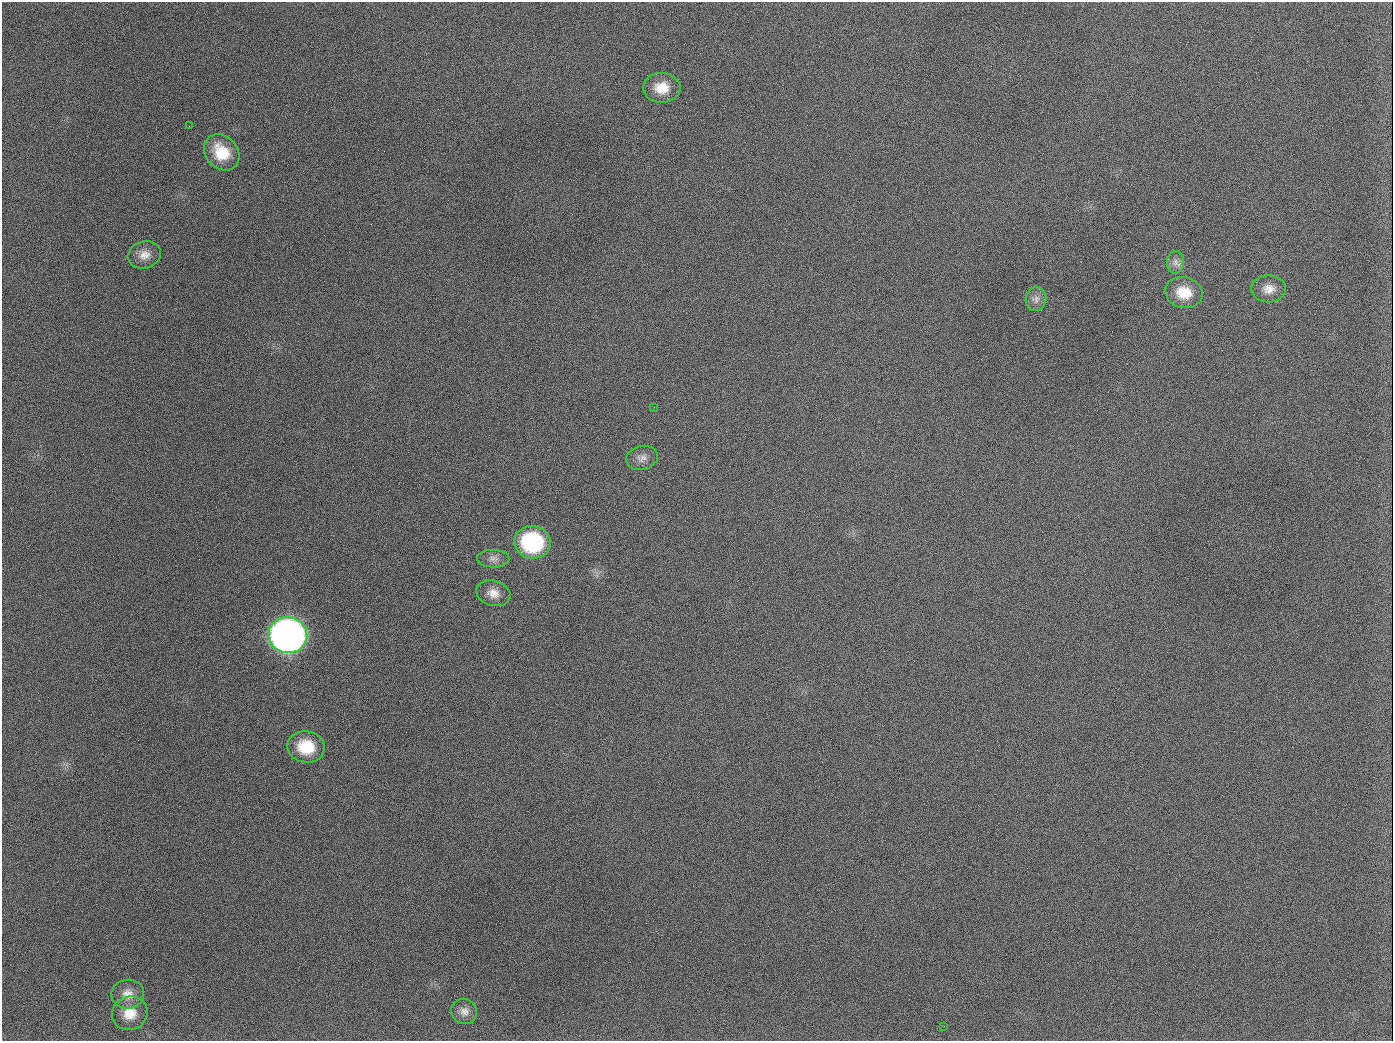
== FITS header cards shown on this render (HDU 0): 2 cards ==
NAXIS1  =                 1391
NAXIS2  =                 1039

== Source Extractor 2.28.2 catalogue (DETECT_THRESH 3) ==
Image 1391 x 1039 px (HDU 0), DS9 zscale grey, 1 PNG px = 1 image px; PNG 1395 x 1043 px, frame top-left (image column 1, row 1039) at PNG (2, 2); each listed source drawn as its Kron ellipse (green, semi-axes under 4 px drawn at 4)
Background 1730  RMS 75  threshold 225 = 3 sigma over >= 5 px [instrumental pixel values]
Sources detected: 19; all 19 listed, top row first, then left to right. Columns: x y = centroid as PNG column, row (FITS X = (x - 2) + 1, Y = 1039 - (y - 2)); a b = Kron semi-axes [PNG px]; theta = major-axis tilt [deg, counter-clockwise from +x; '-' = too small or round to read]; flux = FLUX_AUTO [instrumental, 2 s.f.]
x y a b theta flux
662 88 19 15 -1 1.1e+05
189 126 3 2 - 6.7e+03
222 152 20 16 -47 1.6e+05
144 255 17 13 17 5.7e+04
1175 262 11 8 86 3.0e+04
1269 289 17 13 0 6.0e+04
1184 293 19 15 -13 1.2e+05
1036 299 12 10 79 3.3e+04
654 407 2 2 - 4.1e+03
642 458 16 12 15 4.0e+04
532 542 18 16 -11 5.5e+05
493 559 16 8 -1 3.5e+04
493 593 17 12 -16 5.8e+04
288 635 19 18 - 3.8e+06
306 747 19 15 -10 1.8e+05
128 994 16 14 8 6.2e+04
464 1011 13 12 - 3.9e+04
130 1013 18 16 25 9.7e+04
944 1026 3 2 - 6.1e+03